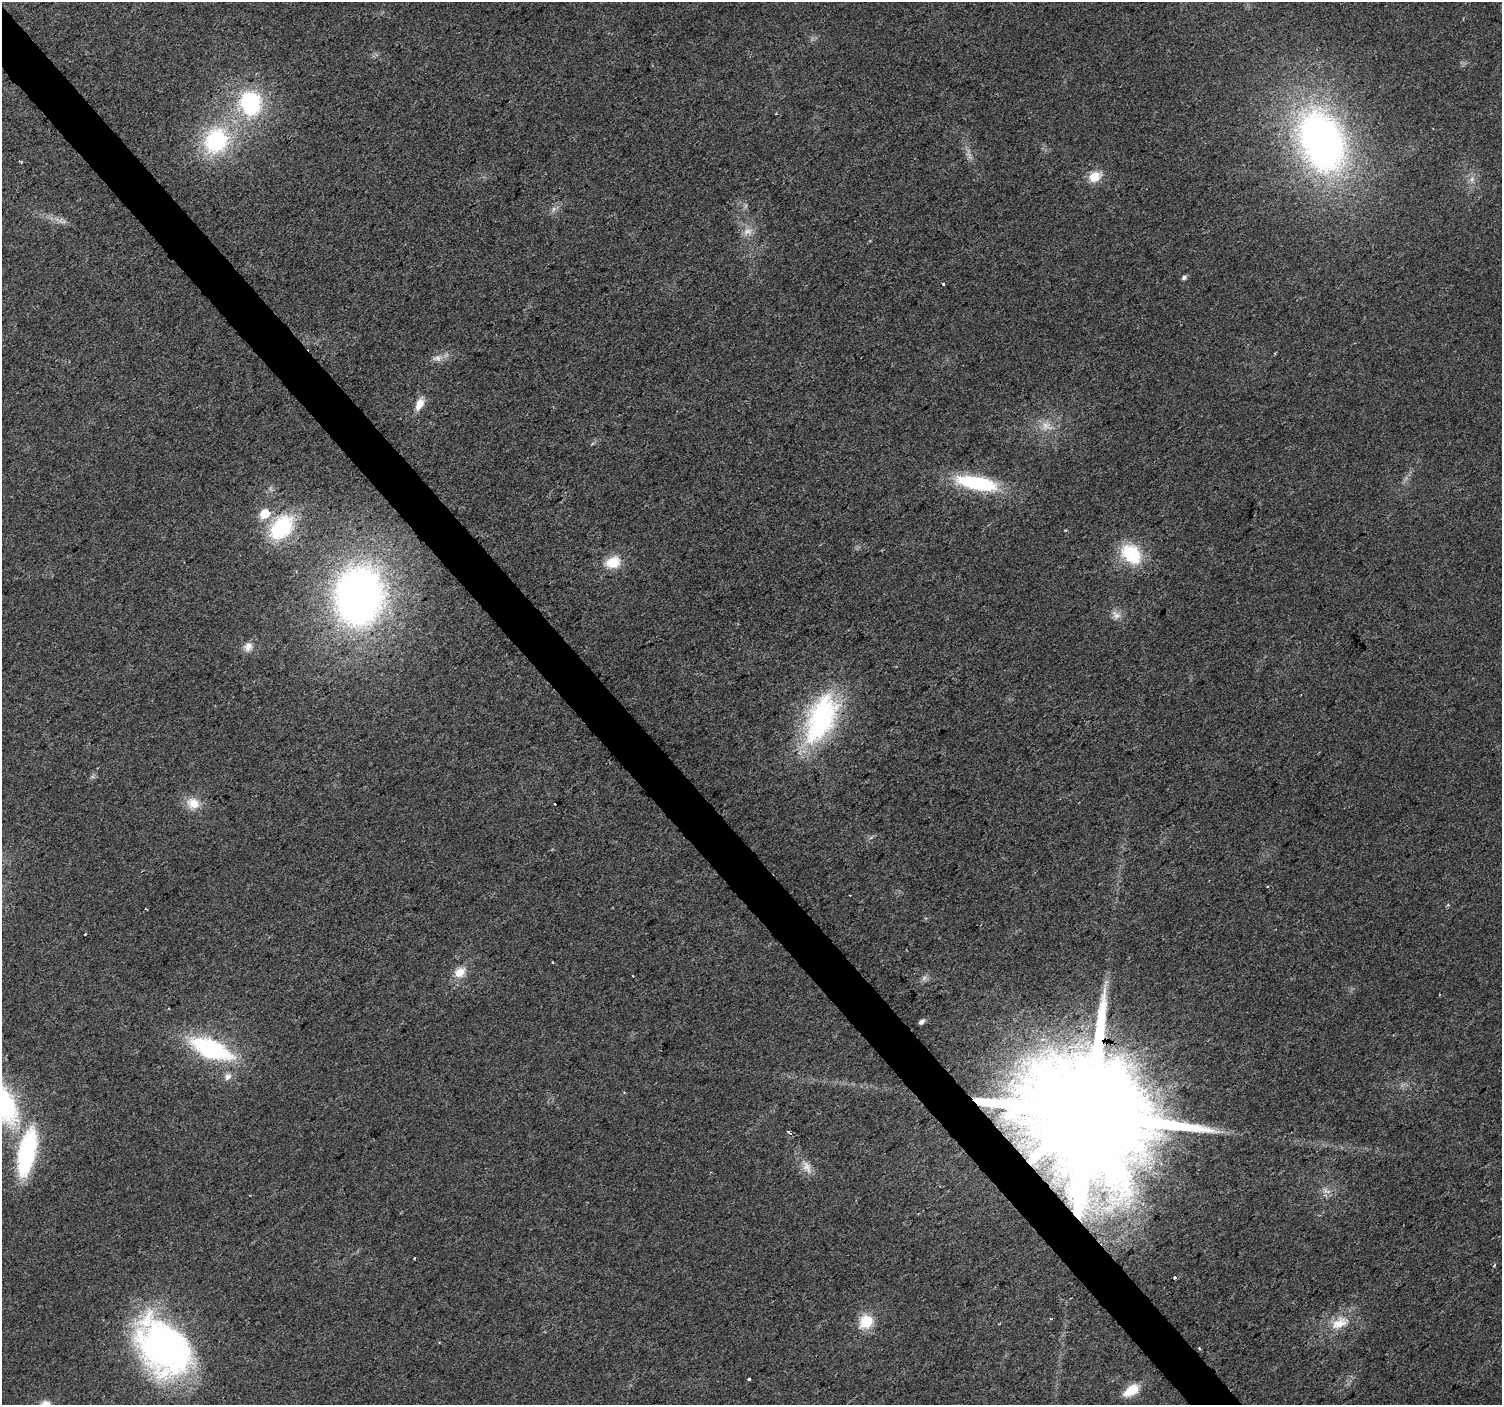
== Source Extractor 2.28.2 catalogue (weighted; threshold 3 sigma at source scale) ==
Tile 11 of 4 x 4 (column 3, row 3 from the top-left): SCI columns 3005-4504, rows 1609-3011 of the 6004 x 5959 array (HDU 1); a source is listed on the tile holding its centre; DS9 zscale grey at full resolution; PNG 1504 x 1407 px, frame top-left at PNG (2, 2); no overlay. Shown black and unused: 3% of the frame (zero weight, under 2 of 3 exposures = <1% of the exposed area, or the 3 px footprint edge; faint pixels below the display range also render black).
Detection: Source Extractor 2.28.2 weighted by HDU 2 'WHT'; one run over the whole footprint, this tile lists its part. Background 0.023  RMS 0.0061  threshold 0.0276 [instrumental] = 3 sigma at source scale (4.5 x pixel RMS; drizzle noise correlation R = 1.50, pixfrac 1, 0.0396/0.0396 arcsec/px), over >= 5 px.
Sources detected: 52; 1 too faint to see at this stretch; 5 cosmic-ray / hot-pixel residue — not listed; the other 46 listed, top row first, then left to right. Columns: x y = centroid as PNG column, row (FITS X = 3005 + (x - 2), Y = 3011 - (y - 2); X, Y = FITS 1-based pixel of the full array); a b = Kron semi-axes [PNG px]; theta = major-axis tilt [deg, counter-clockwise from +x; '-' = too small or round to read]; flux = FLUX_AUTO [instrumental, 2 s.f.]
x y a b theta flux
250 103 25 22 -86 60
216 141 30 25 62 62
1322 141 58 38 -68 300
1095 176 17 13 28 9
1472 179 9 6 77 2.7
554 209 7 6 - 1.8
60 221 11 3 -39 1.7
748 231 12 10 -12 5.2
1184 277 5 4 - 1.8
943 284 3 2 - 1.1
437 358 14 8 4 4
419 404 16 9 64 6.4
1046 425 12 10 2 5.9
977 483 55 16 -11 46
265 514 7 6 - 19
281 528 26 18 50 56
1131 554 25 18 -45 32
613 562 18 13 18 13
359 596 59 48 83 300
1116 615 13 9 -40 4.1
248 647 12 10 55 4.5
821 718 67 33 66 97
193 803 18 15 -25 9.5
555 804 3 3 - 2.4
1268 886 3 3 - 1.8
85 934 3 2 - 0.47
460 972 16 12 38 8.3
924 978 8 5 46 1.8
922 1022 6 4 34 2.2
211 1049 37 16 -22 84
228 1077 11 9 33 3.5
1088 1116 42 26 37 38000
788 1131 5 3 - 2.8
27 1153 51 17 78 75
807 1167 19 10 -63 6.2
414 1258 3 2 - 0.48
1494 1265 5 3 - 0.69
1175 1278 3 3 - 3.2
866 1321 18 15 50 15
1339 1323 28 13 23 13
999 1324 3 2 - 0.55
163 1348 66 46 -52 220
1199 1349 3 3 - 2.6
749 1379 4 3 - 1.6
1131 1390 19 10 34 12
46 1404 11 9 8 4.1
Overlapping masked pixels (flux is a lower limit): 2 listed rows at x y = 1088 1116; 1199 1349
Isophote crosses this tile's border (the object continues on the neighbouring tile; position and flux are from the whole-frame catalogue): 1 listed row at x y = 46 1404